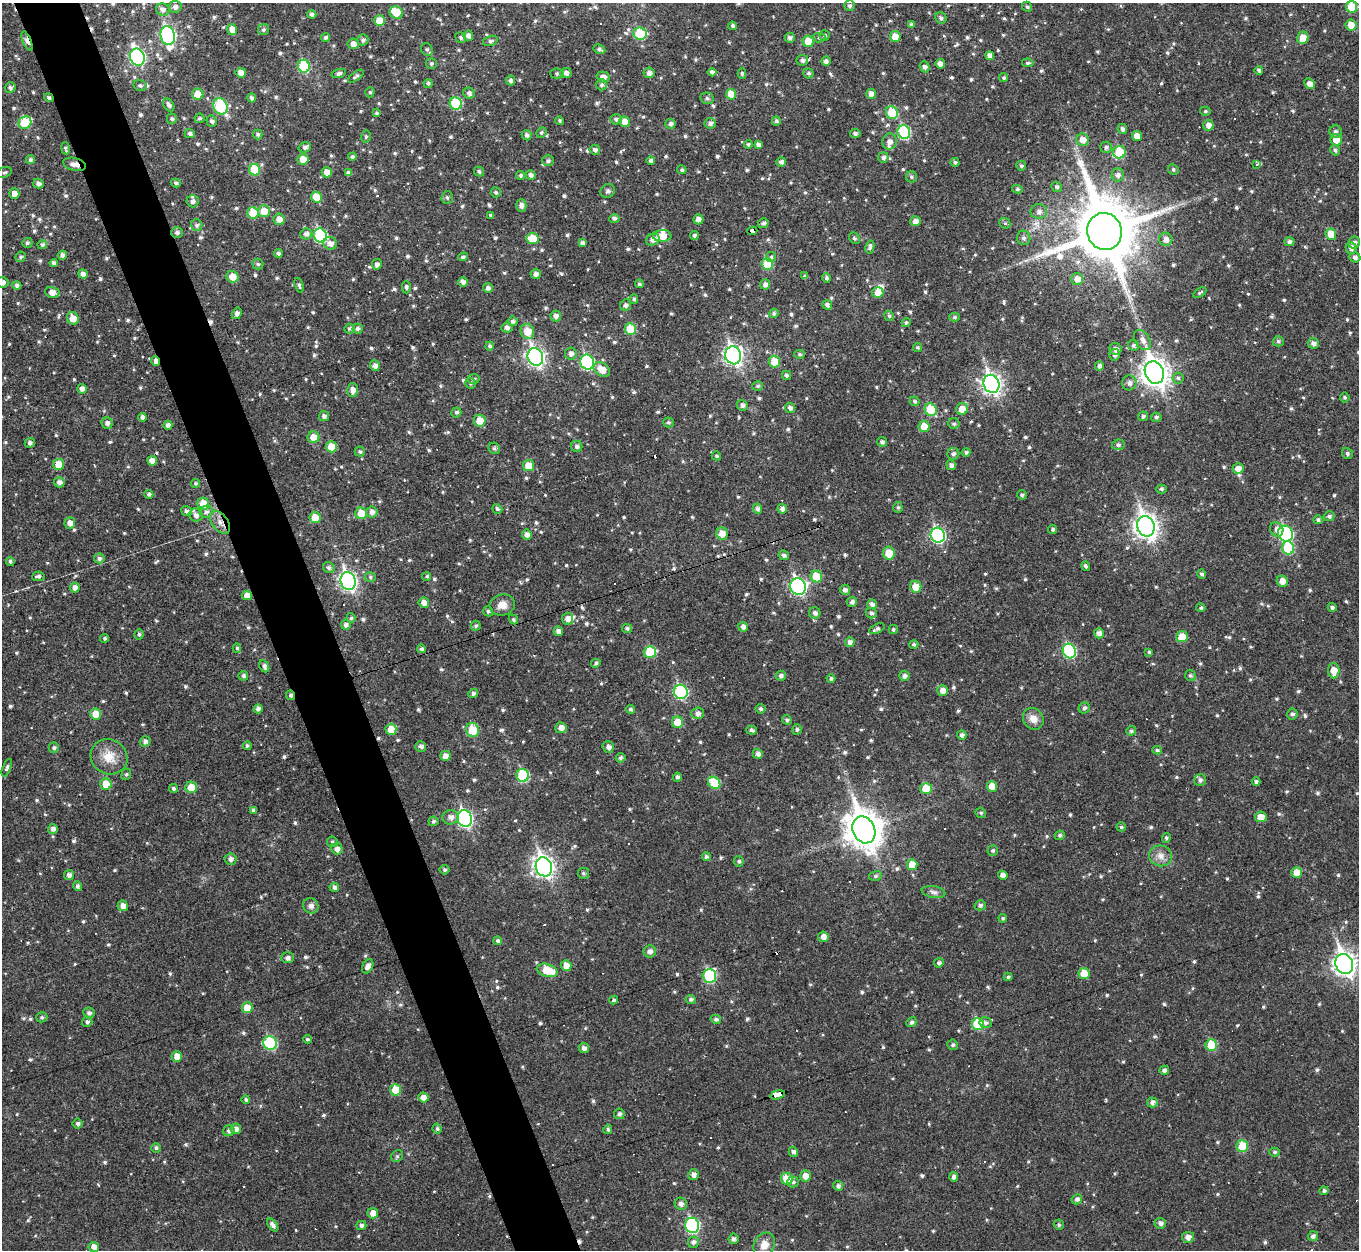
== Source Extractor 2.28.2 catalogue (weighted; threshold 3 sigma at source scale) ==
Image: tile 11 of 4 x 4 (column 3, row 3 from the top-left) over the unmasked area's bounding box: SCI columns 2713-4069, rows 1395-2642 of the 5425 x 5410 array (HDU 1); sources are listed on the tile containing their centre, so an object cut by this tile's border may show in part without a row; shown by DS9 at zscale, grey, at full resolution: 1 PNG px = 1 image px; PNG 1361 x 1252 px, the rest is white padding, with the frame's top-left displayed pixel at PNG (2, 3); every listed detection drawn as its Kron ellipse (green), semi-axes under 4 PNG px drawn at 4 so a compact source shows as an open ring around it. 5% of this frame is shown black and not used: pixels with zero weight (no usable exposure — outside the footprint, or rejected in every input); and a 3 px margin inside the footprint's outer edge (the drizzle kernel's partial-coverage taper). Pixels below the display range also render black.
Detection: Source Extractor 2.28.2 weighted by HDU 2 'WHT'; one run over the whole footprint, this tile lists its part. Background 0.0459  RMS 0.0086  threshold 0.0387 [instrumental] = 3 sigma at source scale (4.5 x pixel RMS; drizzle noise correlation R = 1.50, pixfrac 1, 0.05/0.05 arcsec/px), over >= 5 px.
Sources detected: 925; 1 inside a brighter object's white glare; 35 cosmic-ray / hot-pixel residue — neither listed nor drawn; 4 inside a brighter listed object's ellipse — not listed separately; of the other 885, all 500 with FLUX_AUTO >= 1.46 (the completeness limit of this list) listed and drawn (385 fainter detections not listed), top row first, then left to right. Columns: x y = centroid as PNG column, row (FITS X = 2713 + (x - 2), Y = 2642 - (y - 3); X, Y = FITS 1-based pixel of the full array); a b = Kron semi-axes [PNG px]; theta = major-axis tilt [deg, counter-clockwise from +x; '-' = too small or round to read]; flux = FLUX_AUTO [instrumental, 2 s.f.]
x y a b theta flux
849 6 5 5 - 2.1
175 7 6 6 - 3.5
1027 7 5 4 - 1.6
1352 7 6 5 - 20
163 10 7 6 - 3.5
396 13 6 6 - 13
312 14 4 4 - 2.7
941 18 6 5 - 1.8
379 21 5 5 - 13
911 25 4 4 - 2
1351 25 5 5 - 7.9
733 26 4 4 - 2.5
232 29 5 5 - 6.9
263 30 6 5 - 1.7
640 34 7 6 - 35
825 35 5 5 - 1.5
168 36 9 7 -76 160
468 36 5 5 - 3.3
325 37 5 4 - 2
461 37 6 5 - 1.6
895 37 5 5 - 10
790 38 5 5 - 2.7
819 38 6 4 -6 1.5
1303 38 6 5 - 10
363 40 5 5 - 2.2
27 41 10 4 -68 9.8
490 41 7 5 15 2
808 41 6 5 - 15
353 44 5 5 - 4.9
427 49 6 5 - 1.9
599 49 6 4 -27 2.1
989 56 4 4 - 3.5
137 57 9 7 -69 170
802 60 6 5 - 2.9
826 61 4 4 - 2.9
1028 63 6 4 -9 1.7
431 64 5 5 - 1.7
940 64 5 4 - 5.3
304 66 6 6 - 49
925 67 5 5 - 2.6
1259 70 4 4 - 1.9
712 72 4 4 - 2.2
241 73 5 5 - 6
339 73 7 4 17 2.6
557 73 7 5 -1 1.7
566 73 5 5 - 3.2
649 73 5 5 - 3.6
742 73 5 4 - 1.5
809 73 5 5 - 1.8
356 76 9 4 38 2
603 77 6 5 - 4.3
1004 78 5 4 - 1.5
511 80 5 4 - 2.4
428 83 4 4 - 1.7
1309 84 6 5 - 4.4
140 85 7 5 -13 1.6
601 85 6 5 - 2.1
10 88 5 5 - 2.4
370 92 5 4 - 1.5
469 93 6 5 - 3.1
198 94 6 5 - 13
731 94 5 5 - 13
871 94 5 5 - 4.6
49 98 5 4 - 2
252 98 4 4 - 2.6
707 98 7 5 -12 2.1
456 103 6 6 - 42
169 105 7 4 -58 2.6
220 106 8 7 - 55
1205 111 5 4 - 1.5
377 113 4 4 - 1.5
892 113 6 6 - 22
200 118 5 5 - 1.9
172 119 5 5 - 1.6
616 119 6 5 - 2.1
212 121 6 5 - 2.2
560 121 4 4 - 1.5
776 121 5 4 - 2
625 122 5 5 - 8.9
25 123 7 6 - 32
710 123 5 5 - 2.9
670 124 5 5 - 2.6
1208 125 5 5 - 4.3
1122 129 5 4 - 3
1336 131 6 6 - 2.2
541 132 5 4 - 1.5
904 132 7 6 - 69
855 133 5 4 - 2.3
190 134 5 4 - 2.3
258 134 5 5 - 1.7
527 135 5 5 - 2.4
366 136 6 5 - 1.6
1137 136 5 5 - 6.4
1083 140 6 6 - 7.3
1336 140 6 5 - 9.5
890 142 8 7 - 5.1
748 144 4 4 - 1.6
758 145 4 4 - 3.4
305 147 6 5 - 2.5
1106 147 6 5 - 2.4
65 148 6 4 -79 1.5
595 150 5 5 - 2.4
1335 150 5 4 - 1.9
1119 152 6 6 - 35
352 157 4 4 - 1.7
883 157 5 5 - 2.7
303 159 5 5 - 11
30 160 4 4 - 1.8
651 160 4 4 - 2.1
548 161 6 5 - 2.1
781 162 5 5 - 3.1
955 162 4 4 - 1.7
75 164 11 6 -14 4.5
1257 165 4 3 - 17
1021 166 5 5 - 1.8
1173 169 5 5 - 1.6
254 170 6 5 - 26
682 170 5 4 - 1.8
4 172 8 5 20 1.9
327 172 5 5 - 6.2
479 172 5 4 - 1.9
348 173 4 4 - 2.7
521 175 4 4 - 1.7
531 175 5 4 - 2.7
1118 175 6 6 - 3.2
912 177 5 5 - 1.8
176 183 5 4 - 1.6
38 184 5 4 - 3.4
1057 187 5 5 - 1.7
1017 189 5 4 - 1.6
608 191 7 6 - 2.2
496 192 5 5 - 1.7
14 194 5 5 - 6.7
316 197 5 5 - 17
447 198 6 5 - 2
193 201 6 6 - 2.9
521 205 6 5 - 3.6
264 211 6 6 - 13
1039 211 8 7 - 3.3
253 213 6 5 - 22
491 215 4 3 - 1.6
614 218 5 4 - 2.1
279 219 6 5 - 5.5
698 219 5 5 - 4.7
915 221 5 5 - 4.5
763 223 5 5 - 2.4
1005 223 6 5 - 1.5
197 225 6 5 - 2.2
752 231 5 4 - 65
1105 231 19 17 -73 7200
177 233 6 5 - 2.3
306 234 6 5 - 3.2
1331 234 5 5 - 14
320 235 7 6 - 76
694 235 4 4 - 1.8
662 236 9 6 2 13
854 238 6 5 - 1.6
1024 238 7 6 - 2.7
533 239 6 5 - 20
1166 239 7 6 - 4.5
653 240 7 5 30 4.5
1289 242 5 4 - 2.8
1354 242 6 5 - 3.1
27 243 5 5 - 1.8
330 243 7 6 - 4.9
582 243 4 4 - 2.8
42 245 5 4 - 2.1
870 247 7 4 78 2.5
1351 248 6 5 - 3.9
278 253 4 4 - 2.2
62 255 5 4 - 3.2
20 257 5 5 - 1.6
463 257 5 4 - 1.6
771 257 5 5 - 1.5
1355 257 5 5 - 2.7
54 263 4 4 - 2.7
258 264 5 5 - 1.6
377 264 5 5 - 2.8
767 264 6 5 - 28
83 274 5 4 - 4.4
536 274 5 5 - 3.5
805 276 4 3 - 1.9
233 277 6 5 - 11
826 278 5 4 - 2.1
1077 279 6 6 - 6.1
2 282 6 5 - 3.4
463 282 5 4 - 3.4
639 284 4 4 - 1.6
765 284 5 5 - 3
17 285 4 4 - 2.2
299 285 7 4 -73 1.7
406 287 6 4 -88 1.6
488 288 5 5 - 2.5
52 292 7 5 -13 6.2
878 293 5 5 - 9.8
1200 293 7 4 31 1.5
634 299 4 4 - 1.6
626 305 6 5 - 2.4
827 305 5 4 - 2.7
237 313 6 4 60 3.3
774 313 5 4 - 1.7
556 316 5 5 - 3.5
889 316 5 4 - 1.6
954 317 5 4 - 1.5
73 318 6 5 - 8.7
513 321 5 4 - 2.4
906 323 4 4 - 1.8
507 328 5 5 - 2.7
349 329 5 5 - 1.5
357 329 5 5 - 2.3
631 329 6 5 - 21
527 331 7 6 - 12
1142 340 11 7 -57 4.3
1278 341 5 5 - 1.8
1313 343 5 5 - 3.6
1134 345 5 5 - 2.1
490 346 4 4 - 1.9
917 347 4 4 - 1.6
1115 349 6 6 - 3.8
571 353 6 6 - 3.6
800 354 5 4 - 1.5
733 355 9 8 - 290
1114 355 6 5 - 3
535 357 9 7 -66 270
156 361 5 3 - 4.2
587 362 7 7 - 98
774 362 6 5 - 16
375 365 5 5 - 4.1
1099 366 5 4 - 2.9
602 370 9 6 -35 11
1154 373 11 9 -66 870
787 375 4 4 - 2.2
1178 378 5 5 - 1.6
474 379 6 5 - 1.8
471 383 5 5 - 1.8
1129 383 7 7 - 3.4
991 384 9 8 - 350
758 386 5 5 - 1.5
82 389 5 5 - 3.6
352 390 7 5 -85 4.6
1345 397 5 5 - 1.5
914 401 5 4 - 1.6
742 405 5 5 - 2.8
790 408 5 5 - 3
962 409 6 6 - 8.6
931 410 6 5 - 24
456 412 5 5 - 2.1
324 416 5 5 - 2.7
1143 416 5 4 - 2.3
142 417 4 4 - 2.9
1156 417 5 4 - 1.8
480 421 6 6 - 13
668 422 5 5 - 1.5
107 423 5 5 - 3.4
954 424 5 5 - 1.8
168 425 5 4 - 2.9
924 426 5 5 - 13
313 437 6 6 - 10
882 442 5 4 - 2.4
30 443 5 5 - 2.5
1118 445 6 5 - 2.3
577 446 5 5 - 2.8
331 447 5 5 - 16
494 448 6 5 - 2
360 451 5 5 - 1.7
966 452 4 4 - 1.7
1347 453 6 5 - 1.8
953 454 6 6 - 2.2
716 456 5 4 - 1.5
152 461 5 4 - 6.1
58 464 5 5 - 11
528 465 5 5 - 12
951 465 5 4 - 2.8
1238 468 5 5 - 5.8
59 482 5 5 - 3.3
196 483 4 4 - 1.7
1161 489 5 4 - 1.8
149 494 4 4 - 2
1022 495 5 4 - 1.7
203 504 6 5 - 16
898 507 5 4 - 1.5
497 509 5 4 - 1.8
757 509 5 4 - 2.6
782 509 5 4 - 2.9
186 511 5 5 - 2.4
206 512 7 6 - 2.8
372 512 5 5 - 3.8
361 513 6 5 - 15
196 515 7 6 - 4.1
1329 516 5 5 - 2.1
315 518 5 5 - 14
1318 520 5 4 - 1.8
220 522 13 8 -52 5.9
70 523 5 5 - 5
1146 526 10 8 -69 550
1053 529 4 4 - 1.9
1277 529 7 6 - 3.8
527 534 5 5 - 3.9
722 534 6 6 - 8.1
1286 534 8 7 - 89
938 535 7 7 - 130
1288 548 6 6 - 36
889 553 6 6 - 14
784 555 5 4 - 2.4
99 558 5 5 - 2.3
10 561 4 4 - 1.8
1086 566 5 4 - 1.9
329 568 6 5 - 2.2
1202 574 4 4 - 2.1
38 576 6 4 4 2
427 576 5 4 - 1.5
370 577 5 5 - 1.6
816 577 6 5 - 20
348 581 9 7 -67 260
1282 581 6 5 - 6.3
798 587 8 8 - 170
916 587 6 5 - 12
75 588 5 5 - 5.4
845 590 5 5 - 3
247 595 5 4 - 6
852 602 5 4 - 2.8
424 603 5 5 - 4.8
872 604 5 4 - 3.4
502 605 13 10 15 7.6
1332 607 4 4 - 2
1201 608 4 4 - 1.7
488 611 5 5 - 1.8
815 613 6 5 - 2.9
871 613 5 5 - 2.4
351 618 5 4 - 1.5
513 619 5 4 - 1.6
568 619 6 5 - 4.7
346 625 5 5 - 2.5
476 626 5 5 - 1.6
743 627 5 4 - 3.3
627 628 5 4 - 1.9
877 629 8 4 24 2.1
893 629 4 4 - 1.5
558 631 5 4 - 3.6
1099 633 5 5 - 4.4
139 634 5 4 - 1.6
1182 637 6 5 - 13
105 638 4 4 - 1.7
850 642 5 5 - 3.5
914 644 4 4 - 1.8
237 648 5 4 - 1.5
422 649 4 4 - 2
1069 651 7 6 - 74
650 652 6 6 - 33
1149 652 4 4 - 1.5
596 663 5 4 - 1.6
264 666 6 4 -65 2.8
1334 671 7 6 - 9.5
1190 675 6 5 - 1.6
243 676 5 5 - 2.2
781 676 5 5 - 2.7
904 676 5 5 - 2.8
831 679 4 4 - 1.9
943 690 5 5 - 5.7
681 692 7 7 - 87
473 693 5 4 - 2.4
290 695 5 3 - 2.2
1084 708 6 5 - 2.2
258 709 4 4 - 3.1
631 709 4 4 - 1.9
761 709 5 4 - 1.8
697 713 6 6 - 3.5
96 714 5 5 - 12
1292 714 5 5 - 2.1
1033 719 11 10 - 7.4
787 720 5 4 - 1.7
677 722 6 5 - 13
561 728 6 5 - 5
391 729 5 5 - 12
797 729 5 5 - 1.8
473 730 7 6 - 21
751 730 5 4 - 2.3
1131 731 5 4 - 1.8
962 735 4 4 - 2.9
145 741 5 5 - 2.8
247 746 4 4 - 1.9
421 746 5 5 - 2.9
608 747 6 5 - 3.4
54 748 5 5 - 1.8
1157 750 5 4 - 1.5
758 754 5 5 - 3.3
445 756 5 5 - 5.1
109 757 19 17 -28 15
621 758 5 4 - 2.1
7 768 9 4 68 1.8
126 774 6 4 66 1.5
523 775 6 6 - 54
677 777 4 4 - 2
1200 780 6 6 - 2.8
1256 781 4 4 - 1.9
714 783 7 5 -44 24
106 784 6 5 - 14
992 786 5 5 - 11
191 787 6 5 - 13
174 788 4 4 - 1.8
926 789 5 5 - 17
253 810 4 3 - 2.1
981 813 5 5 - 1.6
450 817 8 7 - 4.3
1261 817 6 5 - 7.2
465 819 8 7 - 170
433 821 5 5 - 1.7
1121 827 4 4 - 1.5
53 829 5 5 - 3.3
864 830 14 11 -65 1600
1060 835 5 4 - 1.6
1166 838 5 4 - 1.7
332 842 5 5 - 2
337 849 6 5 - 4.8
993 851 5 5 - 1.6
1161 856 12 10 -18 6.5
706 857 4 4 - 1.9
230 859 6 5 - 3
739 861 5 5 - 1.6
912 865 5 5 - 12
544 867 9 8 - 370
444 870 5 5 - 1.5
1297 872 5 5 - 9.1
583 873 5 5 - 1.5
69 875 5 5 - 3
1003 875 5 4 - 4.2
875 876 6 5 - 1.8
77 886 5 4 - 2.3
334 887 5 4 - 2.9
934 892 12 6 -10 3
980 905 5 5 - 2.3
123 906 5 5 - 5.2
311 906 8 7 - 3.3
1003 918 4 4 - 1.5
823 937 5 5 - 4.8
497 941 4 4 - 1.8
650 951 6 6 - 4
288 958 6 5 - 3.1
939 963 5 4 - 2.3
1344 964 10 8 -71 510
566 965 5 5 - 5.9
368 966 7 5 61 4.7
547 970 11 6 -16 21
1084 973 5 5 - 14
709 976 7 6 - 70
1008 977 4 4 - 1.6
691 999 5 4 - 2.1
614 1000 4 4 - 1.7
247 1008 5 5 - 15
89 1013 5 5 - 2.4
42 1017 5 5 - 1.5
716 1019 5 4 - 1.9
87 1022 5 5 - 1.8
911 1022 5 4 - 2
986 1023 6 5 - 2
978 1024 6 6 - 35
307 1039 4 4 - 1.6
270 1043 7 6 - 60
953 1045 5 5 - 1.6
1211 1045 6 5 - 25
584 1048 5 5 - 3.4
177 1056 5 5 - 8
1164 1070 5 4 - 2.7
395 1090 6 5 - 16
778 1095 7 3 15 110
423 1097 5 5 - 5.2
246 1099 4 4 - 1.7
1152 1103 5 5 - 3.3
619 1114 5 5 - 2.4
78 1123 5 5 - 2.3
236 1129 5 5 - 4
437 1129 5 4 - 1.5
608 1129 4 4 - 1.8
229 1131 6 5 - 2.7
1242 1146 6 6 - 23
156 1148 4 4 - 1.7
793 1152 5 4 - 2.4
1275 1152 5 4 - 1.5
397 1156 6 5 - 1.5
693 1175 5 5 - 3.6
805 1176 5 5 - 6.3
954 1177 4 4 - 2.9
787 1179 6 6 - 18
793 1182 6 5 - 2
838 1186 5 5 - 2.6
1324 1191 4 4 - 1.6
1077 1199 5 5 - 3.1
681 1204 6 6 - 3.4
373 1213 5 5 - 6.5
1160 1223 6 5 - 3.3
273 1225 7 4 -52 3.3
361 1225 5 4 - 2.4
692 1225 7 7 - 100
1059 1225 5 5 - 1.5
1313 1236 5 5 - 2.5
1188 1237 6 5 - 4.8
733 1239 5 5 - 2.4
693 1242 6 5 - 2.6
764 1245 13 10 61 8.3
94 1247 5 5 - 5
Overlapping masked pixels (flux is a lower limit): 9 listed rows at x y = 27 41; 49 98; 75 164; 752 231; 156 361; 220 522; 247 595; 290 695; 778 1095
Isophote crosses this tile's border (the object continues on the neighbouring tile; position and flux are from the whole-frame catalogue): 2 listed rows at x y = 1352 7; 2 282